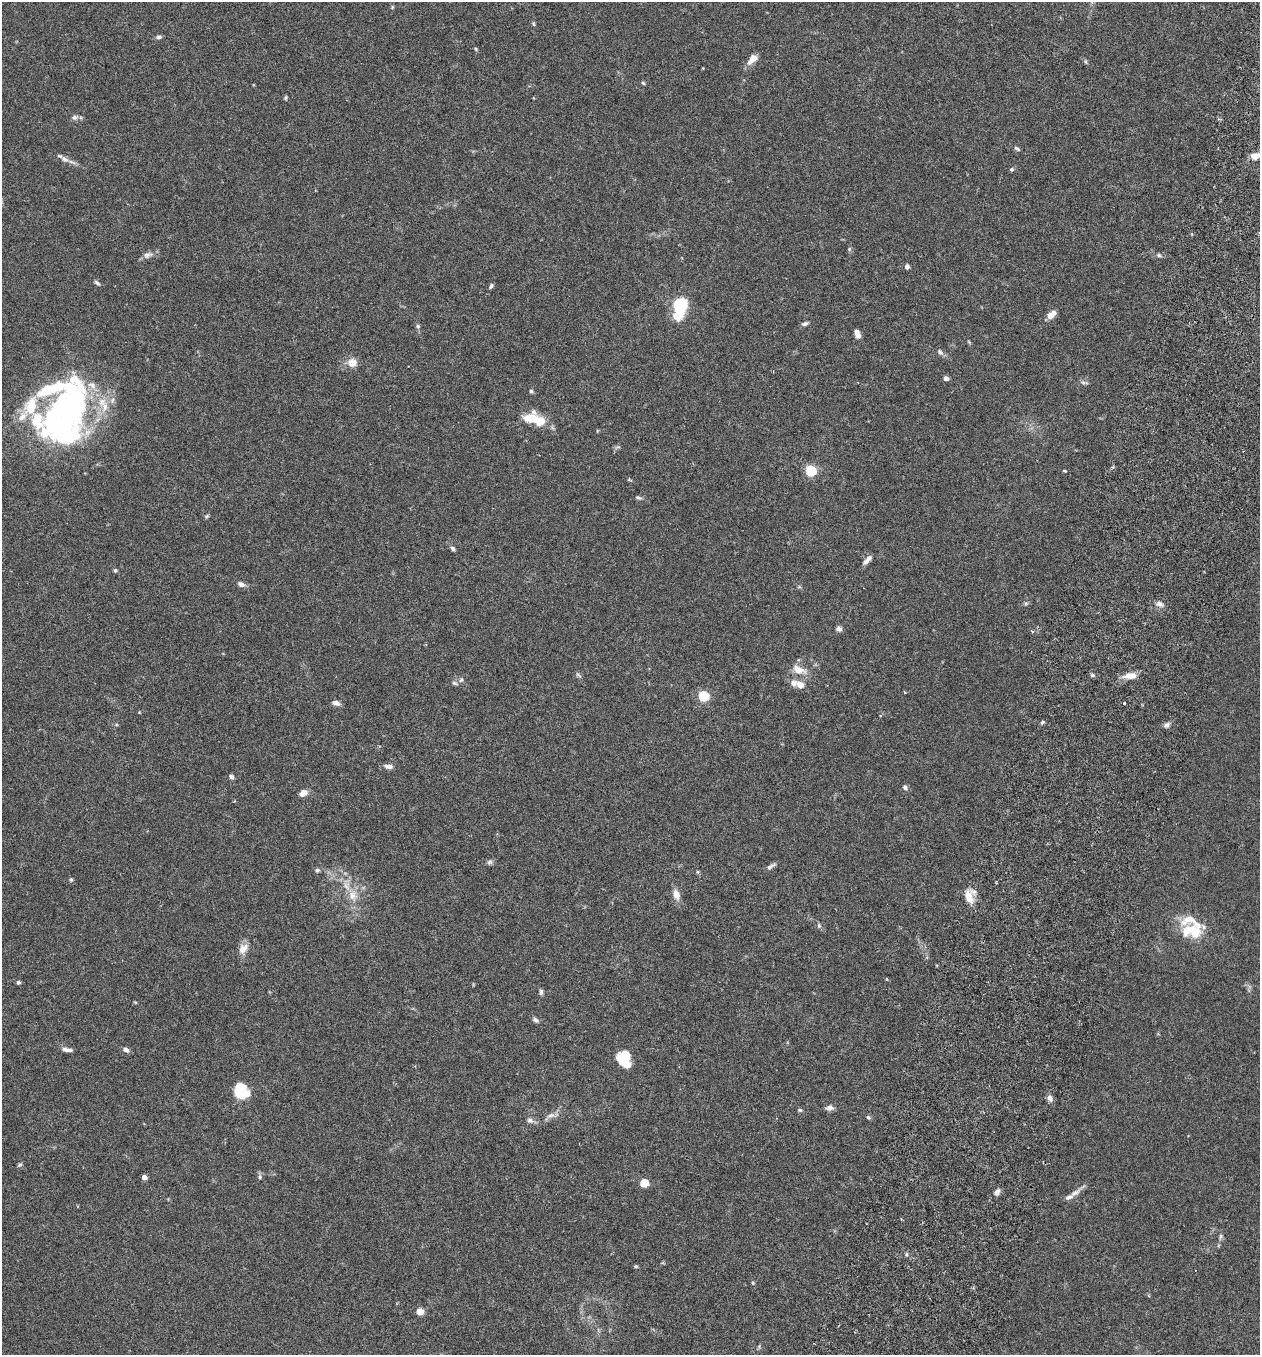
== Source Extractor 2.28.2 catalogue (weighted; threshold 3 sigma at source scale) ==
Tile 10 of 4 x 4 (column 2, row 3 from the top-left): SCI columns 1450-2707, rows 1381-2733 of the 5543 x 5465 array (HDU 1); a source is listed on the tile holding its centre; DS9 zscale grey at full resolution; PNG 1262 x 1357 px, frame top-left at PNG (2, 2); no overlay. Shown black and unused: <1% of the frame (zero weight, under 3 of 6 exposures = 3% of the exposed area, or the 3 px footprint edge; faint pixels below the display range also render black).
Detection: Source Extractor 2.28.2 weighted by HDU 2 'WHT'; one run over the whole footprint, this tile lists its part. Background 0.0173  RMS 0.0019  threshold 0.00795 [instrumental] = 3 sigma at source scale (4.09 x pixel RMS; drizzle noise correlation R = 1.36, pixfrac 0.8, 0.05/0.05 arcsec/px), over >= 5 px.
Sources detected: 115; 7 inside a brighter object's white glare — not listed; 9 inside a brighter listed object's ellipse — not listed separately; the other 99 listed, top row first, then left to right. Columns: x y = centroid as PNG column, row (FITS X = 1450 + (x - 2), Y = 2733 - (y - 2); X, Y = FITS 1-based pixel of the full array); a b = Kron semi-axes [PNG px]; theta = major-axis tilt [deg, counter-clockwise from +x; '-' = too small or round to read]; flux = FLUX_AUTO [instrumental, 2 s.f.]
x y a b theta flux
392 7 6 4 89 0.22
534 24 6 4 -87 0.21
159 37 7 5 17 0.45
476 49 6 3 -71 0.21
753 59 14 7 44 1.6
1085 62 8 3 -71 0.25
703 68 3 3 - 0.14
643 83 5 4 - 0.24
285 98 5 4 - 0.26
75 117 8 6 21 0.52
1017 149 9 5 -32 0.38
1254 156 11 9 -19 1.1
65 159 11 7 -37 0.86
1011 169 5 5 - 0.29
849 249 6 5 - 0.27
148 255 13 8 15 0.91
1159 255 6 5 - 0.33
907 267 5 5 - 0.52
97 283 9 4 -31 0.36
491 286 7 4 55 0.33
680 306 13 8 81 17
1051 315 10 6 40 1.8
805 324 8 5 19 0.45
418 326 6 5 - 0.29
857 334 9 5 -71 0.89
969 342 6 3 -71 0.19
940 352 9 6 -51 0.54
352 363 14 12 11 1.6
946 378 5 5 - 0.59
1083 382 7 4 -2 0.37
49 389 53 17 18 13
531 391 5 5 - 0.29
78 405 65 26 89 24
105 407 17 10 -88 2.6
535 419 27 10 -17 4.7
37 420 60 26 -55 13
1112 467 5 5 - 0.27
811 471 5 5 - 18
1065 471 3 3 - 0.37
638 498 8 5 -17 0.38
207 516 6 4 13 0.26
453 549 6 5 - 0.39
867 560 15 5 46 0.88
115 570 5 5 - 0.29
241 584 9 6 -22 0.72
1026 604 6 5 - 0.3
1159 604 10 6 -17 0.74
839 629 8 5 -20 0.54
1032 631 6 3 -44 0.22
799 670 20 11 -21 2.2
578 675 9 3 -34 0.3
1093 675 5 5 - 0.28
1130 676 15 7 2 1.9
461 680 7 5 65 0.39
454 683 7 5 -26 0.36
800 685 11 8 -26 1.6
703 696 6 5 - 15
336 703 10 6 -17 0.75
1124 703 3 3 - 0.28
1042 722 6 4 22 0.28
1166 725 8 6 36 0.59
388 766 12 6 -6 0.83
231 777 6 5 - 0.51
905 787 7 5 -60 0.49
303 793 9 6 30 1.3
490 862 8 6 14 0.44
771 866 14 4 34 0.54
317 870 6 5 - 0.34
698 872 6 3 -71 0.21
71 880 5 4 - 0.25
676 894 12 8 -72 1.5
353 895 15 11 89 2
969 897 20 9 -69 2.2
819 925 7 5 -70 0.37
1193 930 26 14 -63 4.3
243 949 14 10 53 1.6
18 982 5 5 - 0.31
541 992 8 5 89 0.4
536 1020 9 6 -35 0.45
67 1050 13 4 -8 0.78
126 1050 7 5 -32 0.69
625 1056 13 10 -19 2.7
242 1091 17 13 -49 5.8
1050 1098 9 6 -57 0.79
829 1108 9 7 1 0.73
800 1110 6 5 - 0.28
551 1115 12 6 18 0.84
868 1117 6 5 - 0.3
530 1120 9 7 -15 0.62
20 1165 7 5 32 0.27
144 1177 5 4 - 0.84
260 1177 7 5 83 0.35
644 1183 5 5 - 5.3
997 1192 9 6 52 0.64
1075 1193 15 6 33 1
1220 1236 8 4 81 0.37
636 1266 5 5 - 0.21
753 1283 6 3 -72 0.19
420 1311 7 6 - 1.5
Isophote crosses this tile's border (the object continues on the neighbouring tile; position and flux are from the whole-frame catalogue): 1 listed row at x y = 49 389